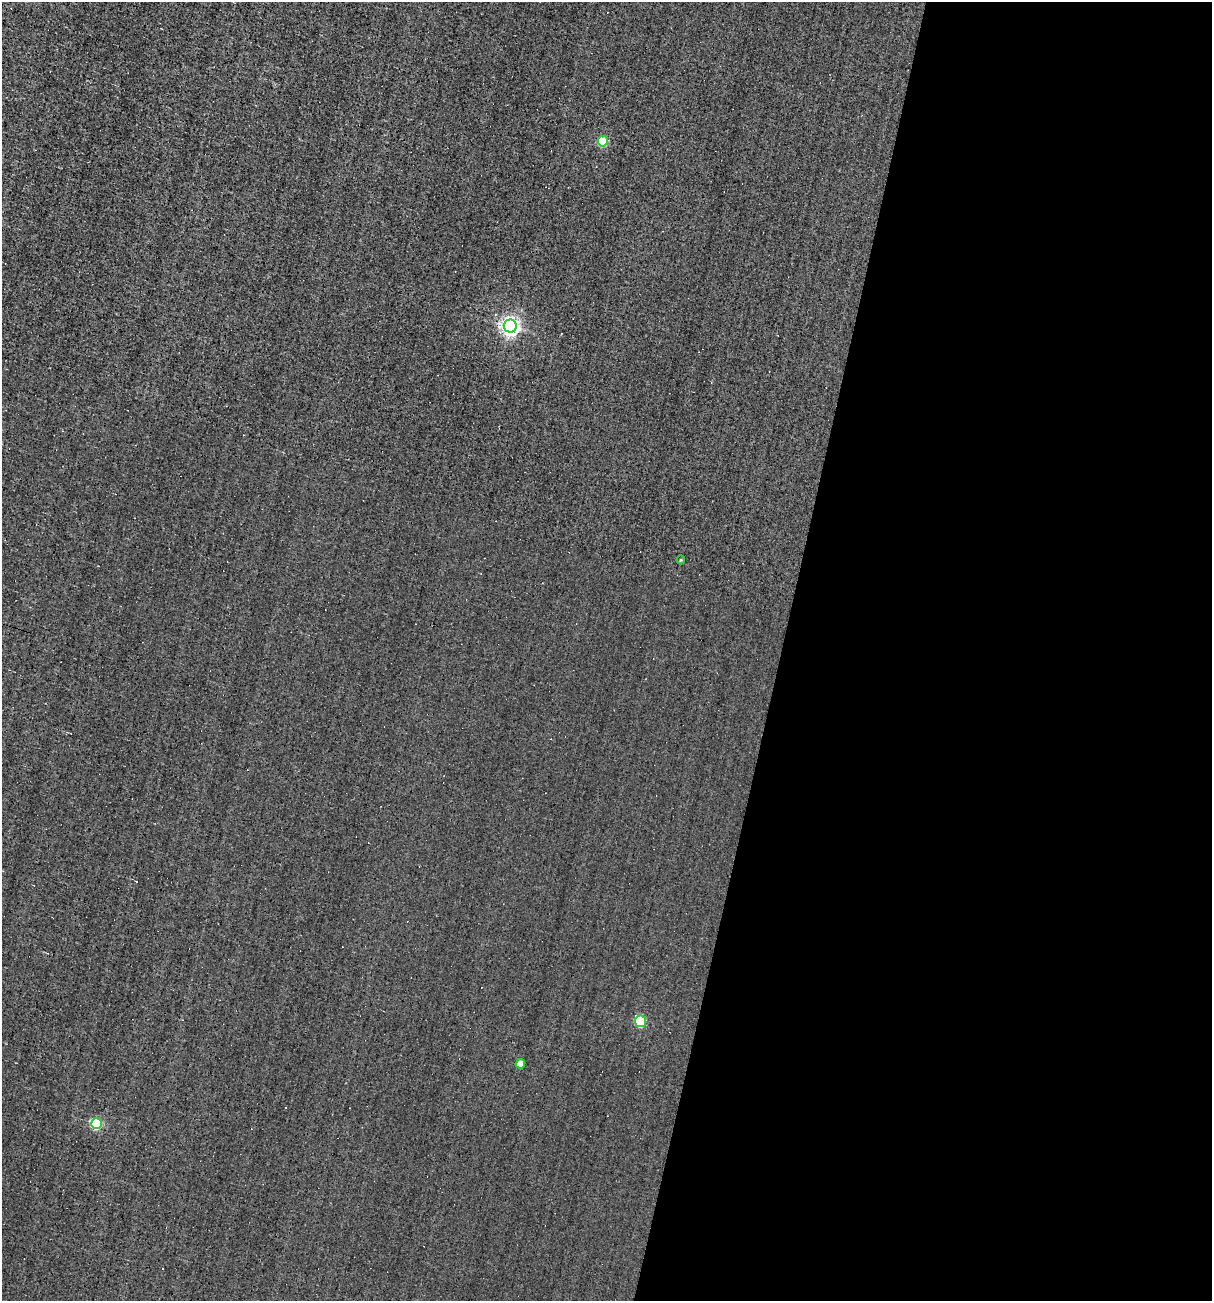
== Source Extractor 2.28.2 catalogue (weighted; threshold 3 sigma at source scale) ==
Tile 12 of 4 x 4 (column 4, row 3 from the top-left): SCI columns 3748-4957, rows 1299-2597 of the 5198 x 5194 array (HDU 1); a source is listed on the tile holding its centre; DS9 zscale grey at full resolution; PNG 1214 x 1303 px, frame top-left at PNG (2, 2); each listed source drawn as its Kron ellipse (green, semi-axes under 4 px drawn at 4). Shown black and unused: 36% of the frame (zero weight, under 3 of 4 exposures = <1% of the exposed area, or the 3 px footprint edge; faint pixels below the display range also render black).
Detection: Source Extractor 2.28.2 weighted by HDU 2 'WHT'; one run over the whole footprint, this tile lists its part. Background -0.00129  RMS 0.035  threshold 0.158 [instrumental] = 3 sigma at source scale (4.5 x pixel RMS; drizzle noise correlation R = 1.50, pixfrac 1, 0.05/0.05 arcsec/px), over >= 5 px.
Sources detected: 12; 6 cosmic-ray / hot-pixel residue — neither listed nor drawn; the other 6 listed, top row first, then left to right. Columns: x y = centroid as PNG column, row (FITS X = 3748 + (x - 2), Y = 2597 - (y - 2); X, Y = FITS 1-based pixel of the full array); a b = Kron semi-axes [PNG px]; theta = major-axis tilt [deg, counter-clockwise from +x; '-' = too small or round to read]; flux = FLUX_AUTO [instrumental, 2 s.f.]
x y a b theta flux
603 141 5 5 - 180
510 326 6 6 - 1500
681 560 4 4 - 3.7
640 1021 6 5 - 250
520 1064 5 4 - 60
96 1123 5 5 - 330